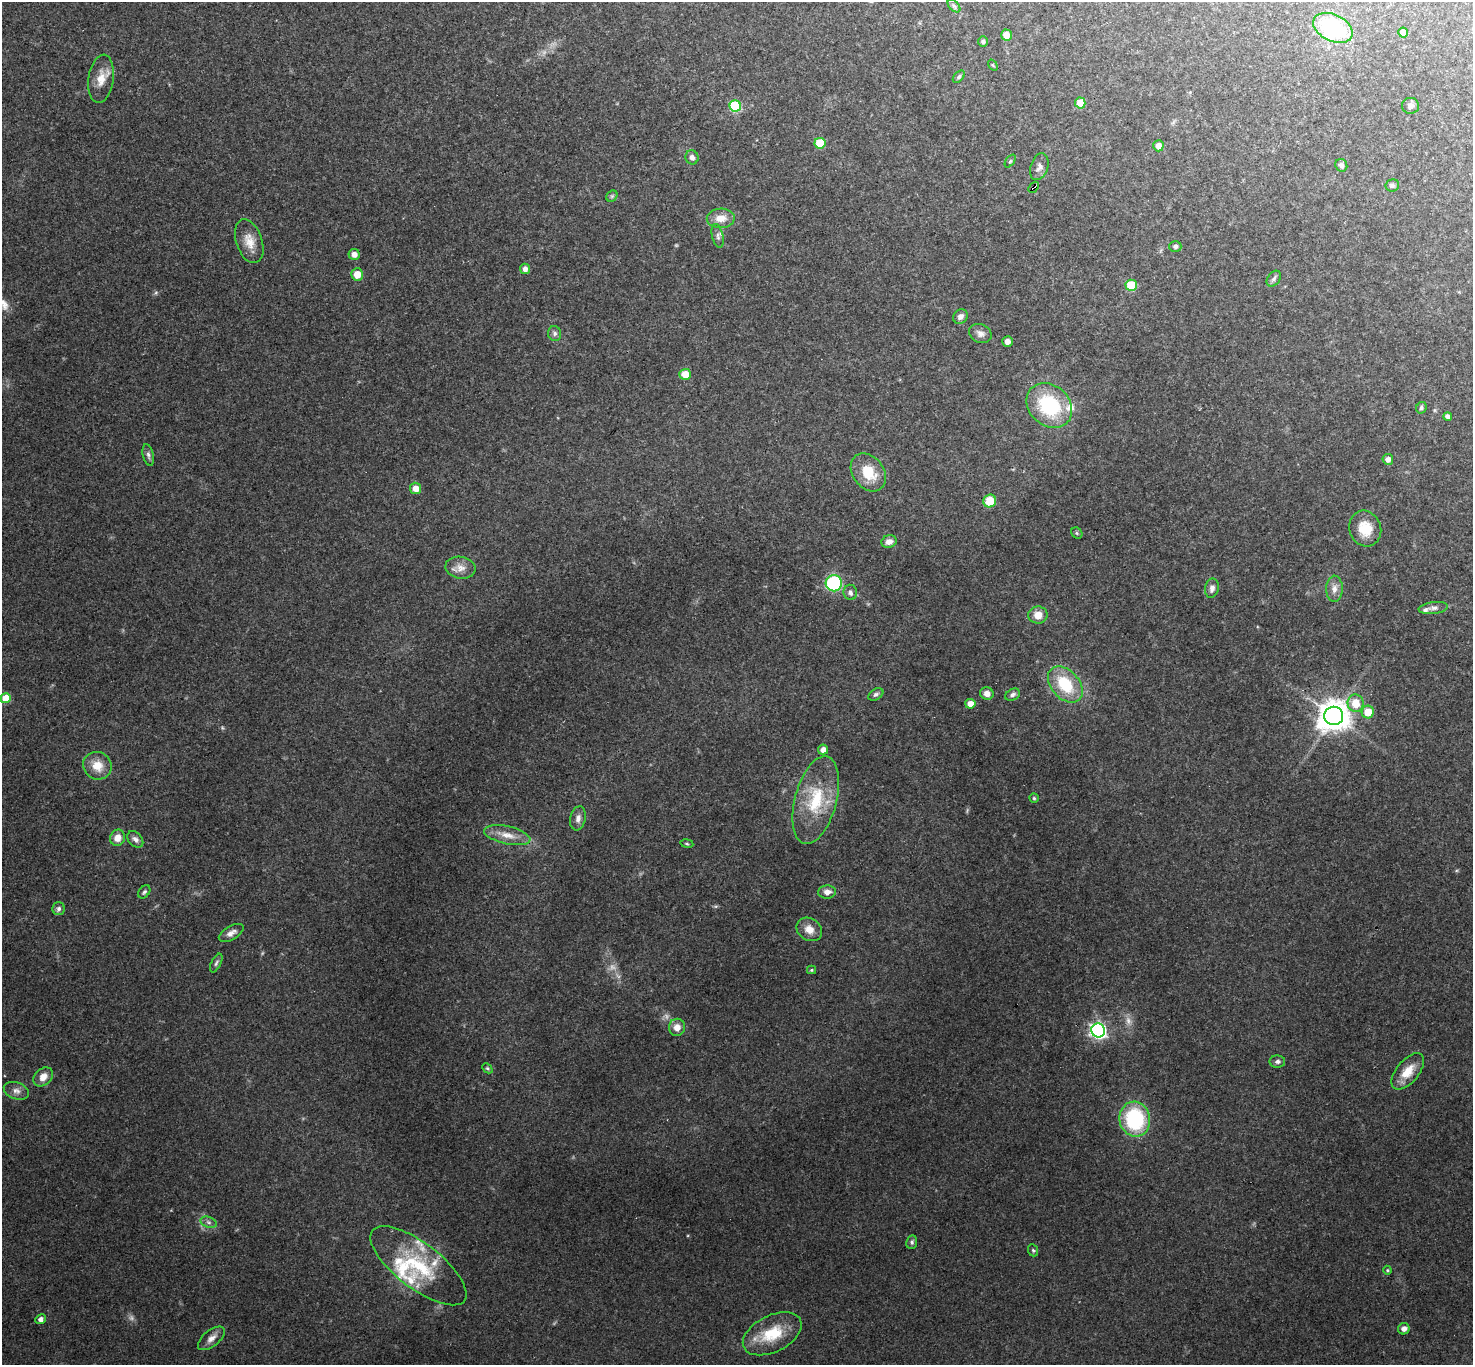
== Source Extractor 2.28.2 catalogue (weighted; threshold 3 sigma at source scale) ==
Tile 10 of 4 x 4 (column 2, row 3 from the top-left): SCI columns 1471-2941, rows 1511-2873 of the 5882 x 5888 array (HDU 1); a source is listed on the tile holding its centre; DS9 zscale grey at full resolution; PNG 1475 x 1367 px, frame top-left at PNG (2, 2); each listed source drawn as its Kron ellipse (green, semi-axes under 4 px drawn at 4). Shown black and unused: <1% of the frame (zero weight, under 3 of 4 exposures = <1% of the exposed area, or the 3 px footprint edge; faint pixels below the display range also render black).
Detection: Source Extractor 2.28.2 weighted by HDU 2 'WHT'; one run over the whole footprint, this tile lists its part. Background 0.0664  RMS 0.0077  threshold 0.0347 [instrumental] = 3 sigma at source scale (4.5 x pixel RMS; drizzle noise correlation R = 1.50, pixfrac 1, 0.05/0.05 arcsec/px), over >= 5 px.
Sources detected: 104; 3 too faint to see at this stretch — neither listed nor drawn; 7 inside a brighter listed object's ellipse — not listed separately; the other 94 listed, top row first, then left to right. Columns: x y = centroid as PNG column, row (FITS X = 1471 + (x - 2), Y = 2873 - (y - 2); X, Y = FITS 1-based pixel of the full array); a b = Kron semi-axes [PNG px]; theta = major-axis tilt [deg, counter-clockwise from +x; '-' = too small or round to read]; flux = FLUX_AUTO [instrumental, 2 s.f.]
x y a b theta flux
954 6 8 4 -45 1.8
1333 28 21 13 -26 63
1403 33 5 5 - 7.5
1006 35 5 5 - 6.3
983 41 5 5 - 1.5
993 65 6 3 -53 0.77
959 77 7 4 46 1.5
101 79 24 12 82 11
1080 103 5 5 - 11
735 106 6 5 - 58
1410 106 8 8 - 2.7
820 143 5 5 - 25
1158 146 5 5 - 5.7
692 157 7 6 - 2.9
1010 161 7 4 53 1.1
1341 165 6 5 - 2.8
1039 167 14 8 72 4.2
1392 185 7 6 - 1.8
1034 187 6 3 49 37
612 196 6 5 - 1.2
721 218 14 9 3 9.2
718 236 12 5 -78 2.6
249 241 22 13 -71 11
1175 246 6 5 - 2.1
354 254 5 5 - 4.4
525 269 5 5 - 3.5
357 274 6 6 - 9.2
1274 279 9 6 51 2.2
1131 285 6 5 - 22
960 316 8 6 39 3.1
555 333 7 6 - 2
980 333 11 9 -25 4.1
1007 341 5 5 - 3.6
685 374 5 5 - 11
1049 405 25 20 -42 56
1421 408 6 5 - 1.5
1448 416 4 4 - 3
148 455 11 5 -77 2.2
1388 459 5 5 - 3.7
868 472 21 15 -53 21
416 488 6 5 - 6.5
990 501 6 6 - 16
1365 529 18 16 -69 16
1077 533 6 5 - 1.3
889 542 8 6 17 4.7
460 568 15 11 -10 6.9
834 583 8 8 - 70
1212 588 10 7 77 3.4
1334 589 13 8 88 5
850 592 8 6 -83 2.7
1433 608 15 6 7 3.4
1038 615 9 8 - 8.5
1065 685 21 14 -48 32
876 694 8 5 31 2
987 694 7 6 - 4.9
1013 695 8 5 28 2.4
6 698 5 5 - 23
1356 703 8 8 - 14
970 704 5 5 - 6.5
1368 712 6 6 - 14
1334 716 9 9 - 1200
823 750 5 5 - 4.5
97 766 14 13 - 12
1034 798 4 4 - 1
816 800 45 21 75 41
578 818 12 7 77 4
507 835 23 9 -12 10
117 838 8 7 - 7.2
135 839 9 6 -48 3
687 843 6 3 -9 0.91
144 892 7 5 51 1.6
827 892 9 6 4 4.9
59 909 6 6 - 2.3
809 929 13 11 -34 7.7
231 933 14 6 31 4.2
216 963 10 5 64 1.8
811 970 4 4 - 0.97
677 1027 8 8 - 6.2
1098 1030 7 6 - 230
1277 1062 8 6 -1 2.2
487 1068 6 4 -44 1.2
1408 1071 22 11 51 13
43 1077 11 8 42 6.2
16 1091 13 8 -20 4.2
1135 1119 17 15 -78 64
209 1222 8 5 -20 2.2
912 1242 7 5 81 1.8
1033 1250 6 5 - 1.3
418 1266 58 22 -38 56
1387 1270 4 4 - 0.88
41 1319 5 5 - 2.9
1404 1329 6 5 - 3.8
772 1334 31 18 27 27
211 1338 16 8 39 5.2
Overlapping masked pixels (flux is a lower limit): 1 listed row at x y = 1034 187